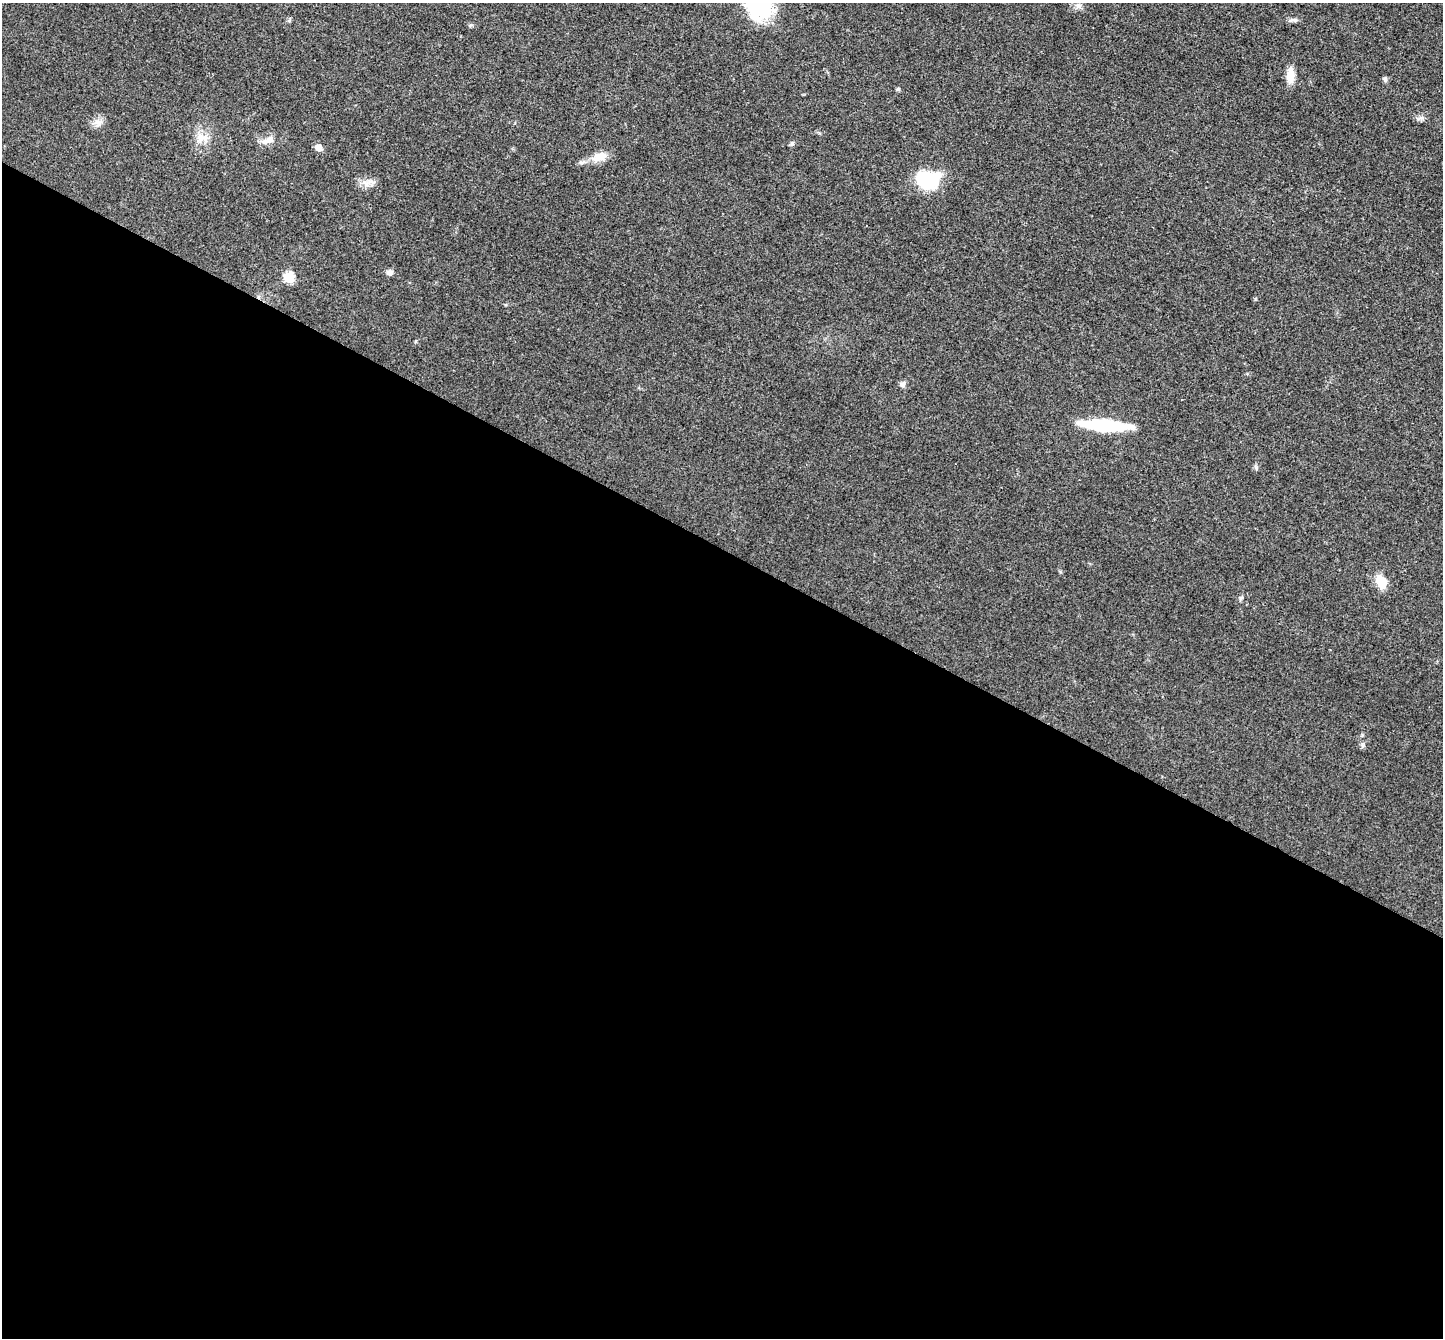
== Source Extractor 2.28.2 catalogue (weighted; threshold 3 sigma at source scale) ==
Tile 14 of 4 x 4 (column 2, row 4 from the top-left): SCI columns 1444-2884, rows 147-1482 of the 5767 x 5775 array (HDU 1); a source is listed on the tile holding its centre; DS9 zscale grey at full resolution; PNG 1445 x 1340 px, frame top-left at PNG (2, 3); no overlay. Shown black and unused: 59% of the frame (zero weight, under 3 of 4 exposures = <1% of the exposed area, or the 3 px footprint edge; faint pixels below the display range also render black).
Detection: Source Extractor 2.28.2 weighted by HDU 2 'WHT'; one run over the whole footprint, this tile lists its part. Background 0.0996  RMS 0.006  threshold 0.027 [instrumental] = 3 sigma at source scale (4.5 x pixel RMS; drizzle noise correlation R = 1.50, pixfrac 1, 0.05/0.05 arcsec/px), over >= 5 px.
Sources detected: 21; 1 inside a brighter listed object's ellipse — not listed separately; the other 20 listed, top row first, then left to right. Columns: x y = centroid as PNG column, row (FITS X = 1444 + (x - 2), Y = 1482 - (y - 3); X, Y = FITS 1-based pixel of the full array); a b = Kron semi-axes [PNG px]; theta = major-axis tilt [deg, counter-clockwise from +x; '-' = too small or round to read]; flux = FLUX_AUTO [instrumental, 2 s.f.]
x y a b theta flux
759 5 33 28 -61 48
1078 6 8 8 - 2.3
1294 20 13 5 -7 1.9
1290 75 21 9 87 6.4
1385 79 8 5 81 1.2
898 89 5 5 - 0.84
98 122 13 8 2 3.6
200 137 13 9 -72 6
266 141 16 7 3 4.2
792 144 7 5 30 1
318 147 6 5 - 5.7
599 157 20 11 21 7.7
927 180 19 14 -3 46
371 181 12 3 -18 1.5
389 272 7 6 - 2.5
288 277 6 6 - 33
902 384 8 7 - 1.8
1104 425 48 10 -4 43
1381 581 13 9 -65 12
1362 745 8 4 82 1.2
Isophote crosses this tile's border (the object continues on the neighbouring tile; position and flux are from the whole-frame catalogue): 1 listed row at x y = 759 5
Unlisted compact peaks at least as high as the median listed source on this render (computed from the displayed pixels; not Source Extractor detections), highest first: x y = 1256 467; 1422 118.